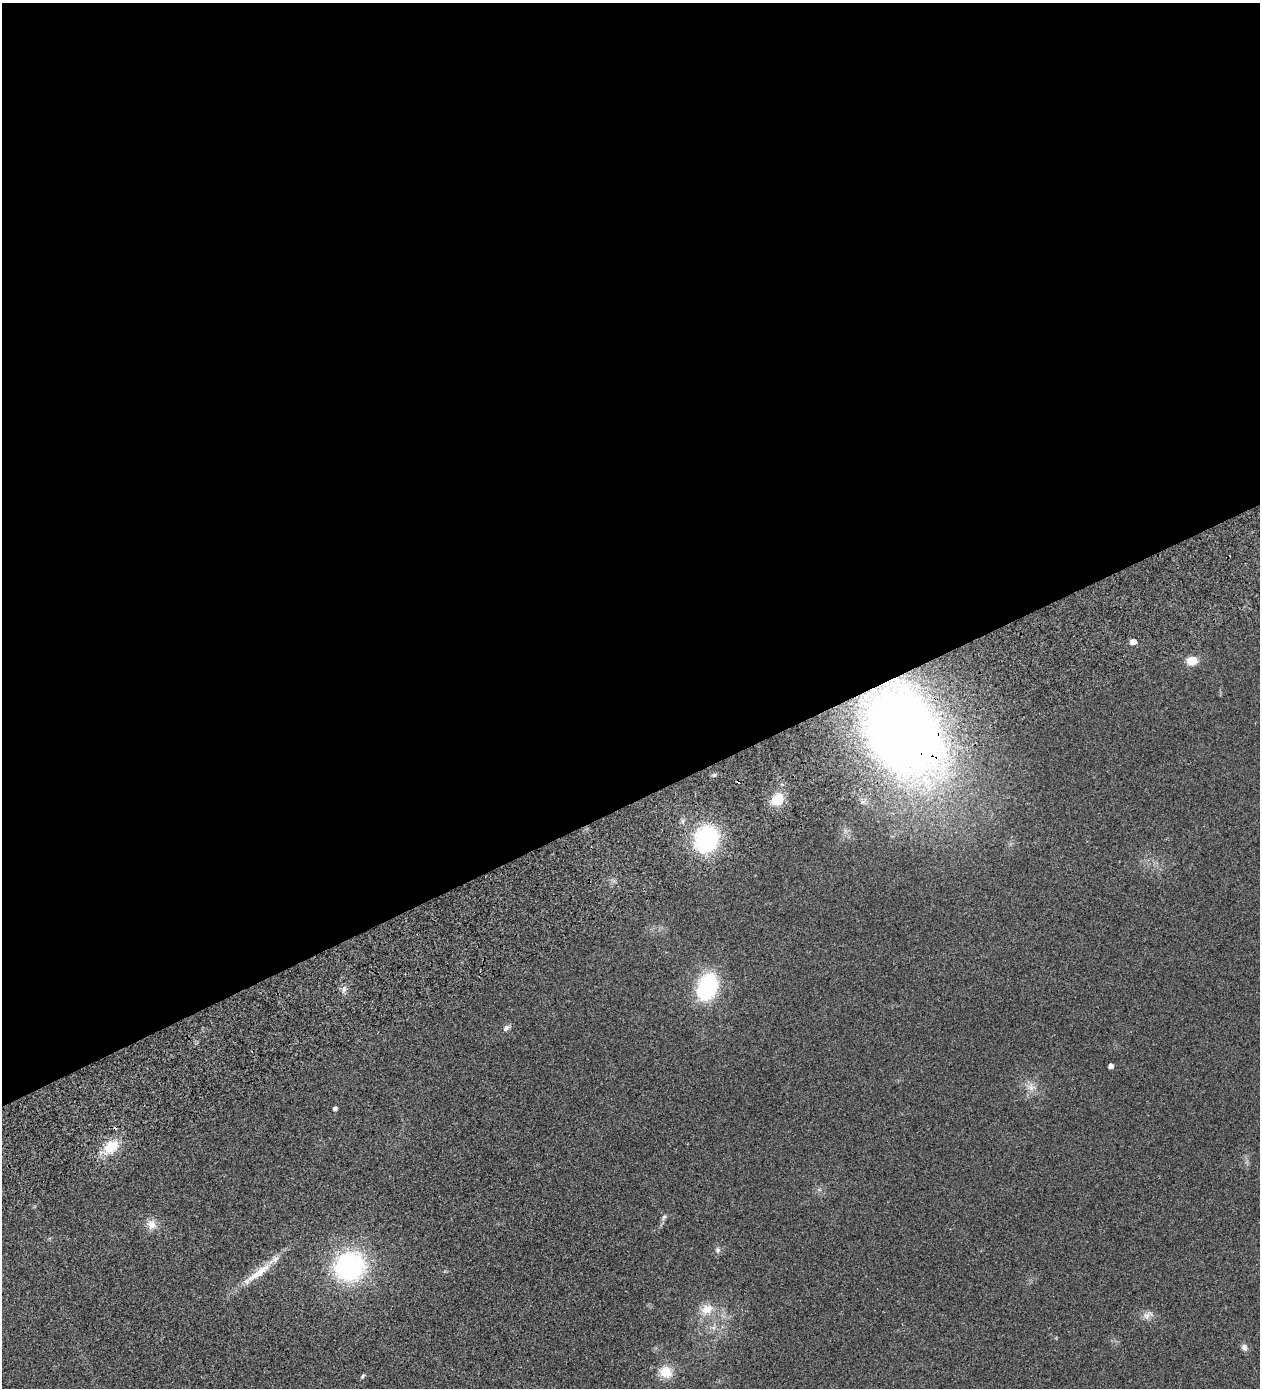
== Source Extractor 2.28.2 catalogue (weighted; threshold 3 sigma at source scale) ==
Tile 2 of 4 x 4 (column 2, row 1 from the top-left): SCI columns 1718-2975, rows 4300-5685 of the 5825 x 5828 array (HDU 1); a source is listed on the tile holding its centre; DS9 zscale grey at full resolution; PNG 1262 x 1390 px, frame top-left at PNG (2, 3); no overlay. Shown black and unused: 58% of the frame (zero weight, under 2 of 3 exposures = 10% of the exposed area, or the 3 px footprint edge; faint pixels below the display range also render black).
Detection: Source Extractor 2.28.2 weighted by HDU 2 'WHT'; one run over the whole footprint, this tile lists its part. Background 0.127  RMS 0.018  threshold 0.0796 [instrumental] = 3 sigma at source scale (4.5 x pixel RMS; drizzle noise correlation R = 1.50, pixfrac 1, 0.05/0.05 arcsec/px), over >= 5 px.
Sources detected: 23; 2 cosmic-ray / hot-pixel residue — not listed; the other 21 listed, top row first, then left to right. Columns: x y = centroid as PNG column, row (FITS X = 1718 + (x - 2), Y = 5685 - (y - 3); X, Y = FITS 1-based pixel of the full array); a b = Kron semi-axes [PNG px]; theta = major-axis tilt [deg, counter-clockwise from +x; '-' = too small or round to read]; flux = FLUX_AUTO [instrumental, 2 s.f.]
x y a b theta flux
1133 642 5 4 - 13
1192 661 8 7 - 29
903 732 63 49 -59 1800
777 799 12 10 40 34
706 839 17 13 67 260
707 987 19 12 71 210
506 1028 9 6 46 4.8
1111 1066 4 4 - 7.8
1031 1087 10 8 -15 9.2
335 1109 4 4 - 5.1
111 1147 21 15 33 36
664 1217 7 5 41 3.2
152 1224 13 12 - 14
718 1250 8 6 -81 4.2
349 1266 23 21 21 280
258 1273 46 9 37 38
707 1309 17 13 12 23
1148 1315 14 8 39 8.8
1244 1347 10 8 -59 5.9
666 1372 15 14 - 27
363 1376 6 4 51 2.4
Overlapping masked pixels (flux is a lower limit): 1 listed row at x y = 903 732